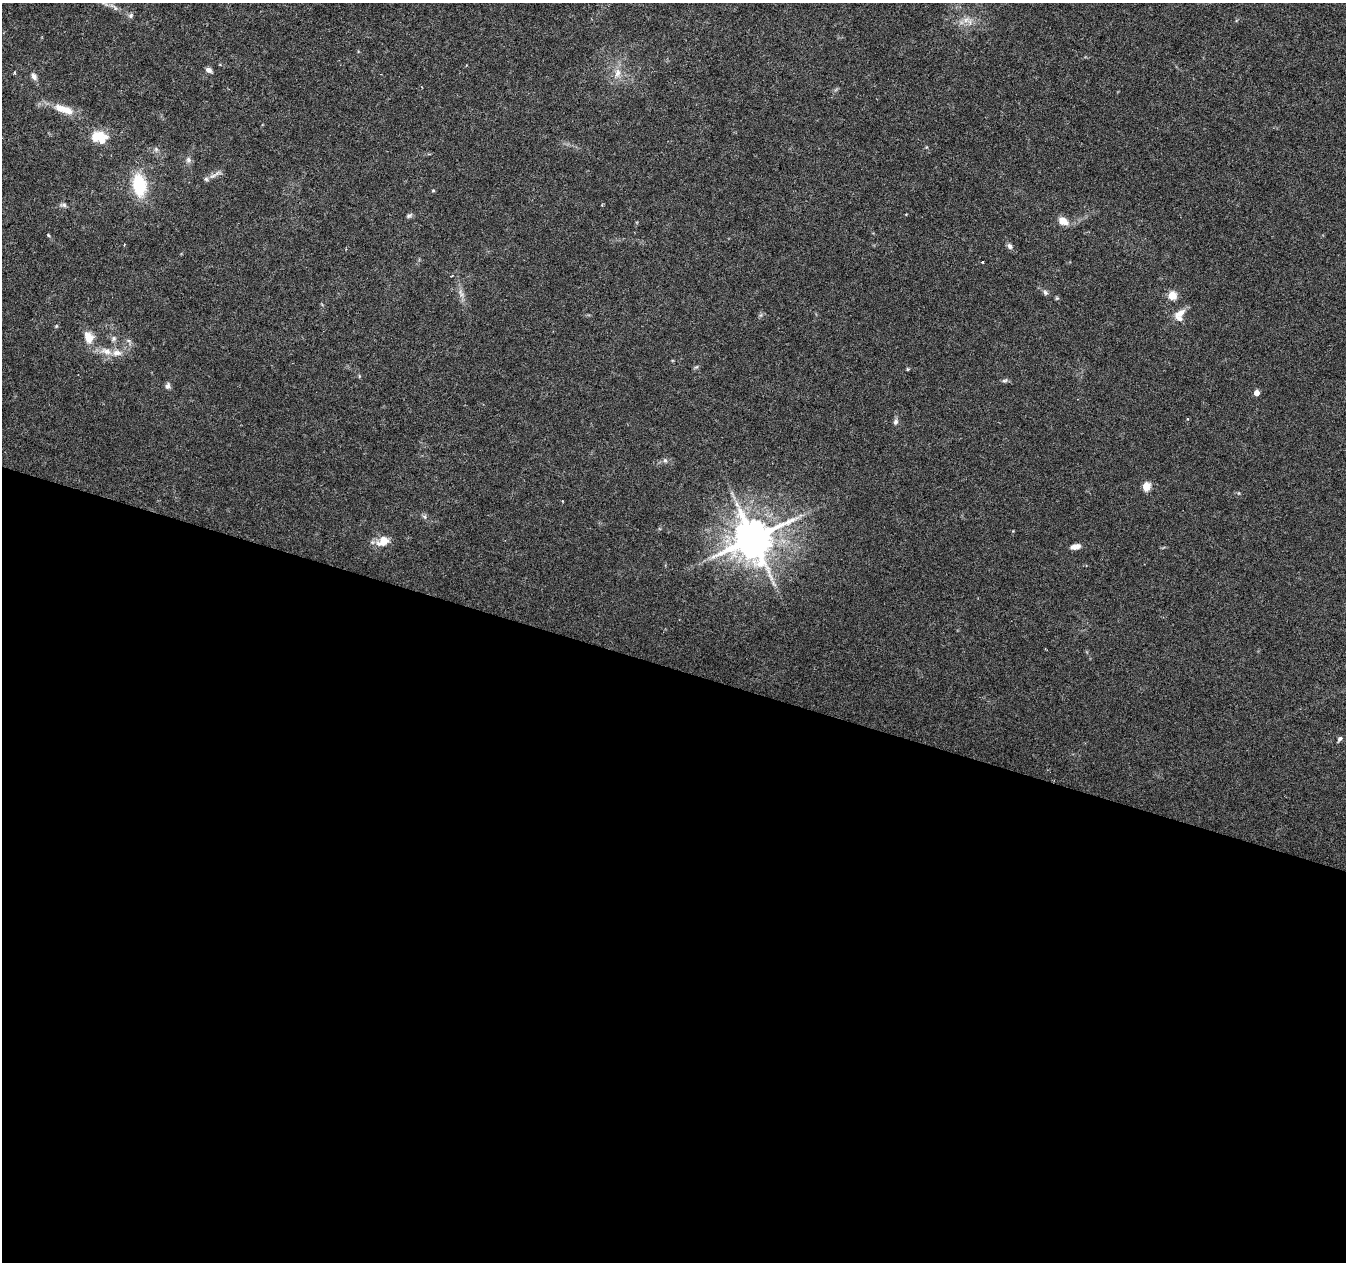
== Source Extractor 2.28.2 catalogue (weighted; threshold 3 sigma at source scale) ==
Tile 14 of 4 x 4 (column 2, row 4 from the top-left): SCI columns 1345-2688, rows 217-1476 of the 5387 x 5538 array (HDU 1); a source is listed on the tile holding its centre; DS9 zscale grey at full resolution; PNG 1348 x 1264 px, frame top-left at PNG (2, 3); no overlay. Shown black and unused: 47% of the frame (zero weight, under 3 of 6 exposures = <1% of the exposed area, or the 3 px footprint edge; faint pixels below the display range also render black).
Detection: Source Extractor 2.28.2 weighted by HDU 2 'WHT'; one run over the whole footprint, this tile lists its part. Background 0.0182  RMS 0.0016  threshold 0.00672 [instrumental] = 3 sigma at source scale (4.09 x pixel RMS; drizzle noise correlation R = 1.36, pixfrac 0.8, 0.0396/0.0396 arcsec/px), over >= 5 px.
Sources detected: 45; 2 inside a brighter listed object's ellipse — not listed separately; the other 43 listed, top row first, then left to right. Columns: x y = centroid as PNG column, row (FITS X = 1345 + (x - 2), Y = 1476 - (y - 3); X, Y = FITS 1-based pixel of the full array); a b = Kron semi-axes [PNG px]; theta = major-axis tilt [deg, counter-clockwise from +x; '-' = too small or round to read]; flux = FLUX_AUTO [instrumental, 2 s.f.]
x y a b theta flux
105 3 13 4 -36 0.52
115 8 6 4 -71 0.27
131 15 7 6 - 0.39
966 20 11 8 29 1
209 70 7 5 -30 0.66
14 73 5 3 - 0.17
617 73 14 8 78 1.3
34 76 11 7 -62 0.66
63 109 26 9 -19 3.2
99 137 20 13 -12 3.4
156 149 7 5 -45 0.33
188 160 8 6 -48 0.45
218 173 12 6 16 0.61
206 179 6 6 - 0.31
139 185 22 13 -81 7.3
433 191 5 3 - 0.15
64 205 8 6 -6 0.43
409 215 9 5 32 0.34
1063 221 8 6 -30 2.2
48 235 5 4 - 0.17
1010 246 8 6 -51 0.5
982 262 3 2 - 0.13
1045 292 8 6 -57 0.37
461 293 14 5 -70 0.77
1172 295 5 5 - 4.6
1180 313 17 8 31 1.3
56 326 4 4 - 0.16
89 337 12 9 -69 2.3
114 339 8 6 54 0.43
106 351 16 9 -18 1.7
908 369 4 4 - 0.16
1005 380 9 5 13 0.32
168 386 8 6 71 0.51
1256 393 4 4 - 1.4
896 422 8 6 69 0.45
665 460 7 5 -73 0.36
1146 487 5 5 - 5
424 517 7 4 -45 0.32
1013 531 3 3 - 0.1
753 538 12 11 - 530
383 541 13 10 34 2.4
1075 547 10 6 11 1
1340 739 7 5 47 0.36
Isophote crosses this tile's border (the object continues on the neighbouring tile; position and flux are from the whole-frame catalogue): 1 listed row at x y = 105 3